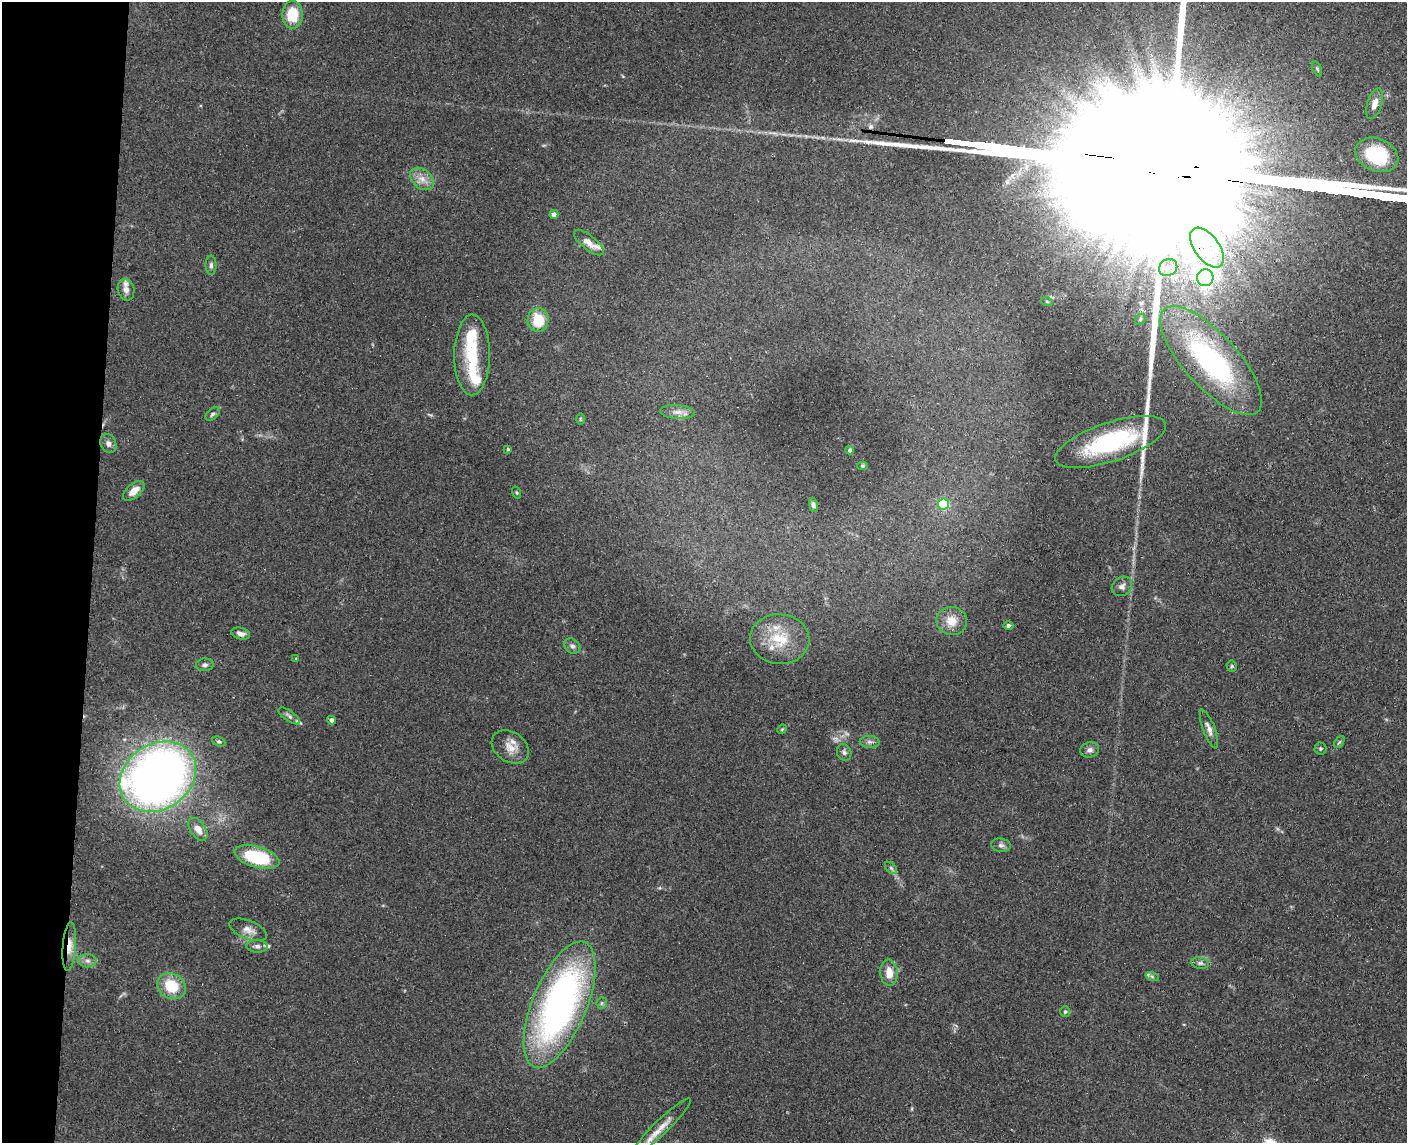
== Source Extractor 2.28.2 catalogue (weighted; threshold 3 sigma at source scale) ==
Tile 7 of 3 x 4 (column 1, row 3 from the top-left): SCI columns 165-1569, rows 1152-2292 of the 4654 x 4582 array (HDU 1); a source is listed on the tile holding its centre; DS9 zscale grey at full resolution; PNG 1409 x 1145 px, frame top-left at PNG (2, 2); each listed source drawn as its Kron ellipse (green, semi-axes under 4 px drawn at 4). Shown black and unused: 6% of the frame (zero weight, under 3 of 4 exposures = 6% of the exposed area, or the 3 px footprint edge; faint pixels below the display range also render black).
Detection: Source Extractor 2.28.2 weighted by HDU 2 'WHT'; one run over the whole footprint, this tile lists its part. Background 0.138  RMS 0.0068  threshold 0.0308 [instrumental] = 3 sigma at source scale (4.5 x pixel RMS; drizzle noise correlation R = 1.50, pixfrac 1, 0.05/0.05 arcsec/px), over >= 5 px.
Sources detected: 76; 1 too faint to see at this stretch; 2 long thin detections or spike segments (spike, bleed or trail) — neither listed nor drawn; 7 inside a brighter listed object's ellipse — not listed separately; the other 66 listed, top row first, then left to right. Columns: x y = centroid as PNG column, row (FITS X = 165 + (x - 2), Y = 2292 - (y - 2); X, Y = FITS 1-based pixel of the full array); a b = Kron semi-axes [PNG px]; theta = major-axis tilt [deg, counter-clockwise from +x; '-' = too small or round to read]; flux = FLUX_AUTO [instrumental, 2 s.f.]
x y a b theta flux
292 15 14 10 90 21
1317 69 8 4 -65 1.1
1375 104 16 7 72 5.2
1377 155 22 16 -23 38
422 179 13 9 -39 6.6
554 214 4 4 - 2.9
589 243 18 7 -39 5.4
1207 248 23 12 -54 20
211 265 10 5 -89 2
1168 268 9 8 - 5.3
1205 278 8 8 - 240
126 290 11 8 -78 4.2
1047 302 6 3 -20 0.74
1140 319 6 5 - 1.1
538 320 12 10 -84 18
472 355 40 18 90 30
1211 361 69 26 -48 140
677 412 17 6 -4 4.7
212 414 8 5 45 1.7
580 419 6 4 -89 0.68
1111 442 58 19 18 81
108 444 10 7 -66 3.2
508 449 4 3 - 1
850 450 4 4 - 1.7
863 466 5 4 - 1
134 491 13 7 40 7.6
517 493 6 3 -71 0.67
943 504 5 5 - 54
813 505 7 4 -78 2.1
1122 586 11 9 37 3.4
952 621 15 14 - 9.3
1008 625 5 4 - 2.3
241 634 10 6 -13 3.7
780 639 30 25 -5 27
572 646 8 7 - 2.5
296 658 4 3 - 0.59
205 665 9 6 5 2.3
1232 666 5 5 - 0.99
289 716 12 5 -35 2.2
332 720 4 4 - 3.1
782 729 5 4 - 0.76
1209 729 20 6 -69 4
219 742 7 4 -25 1.2
870 742 10 6 -3 2.2
1339 742 7 3 53 1
510 747 20 15 -34 9.1
1320 748 6 6 - 1.2
1090 750 9 7 14 2.5
844 752 8 7 - 2.1
158 777 40 32 35 520
198 829 13 7 -56 6.7
1001 845 10 6 -8 2.5
257 857 23 10 -16 47
891 868 7 4 -45 1.4
248 930 20 9 -21 5.9
257 946 11 6 -1 2.7
69 947 24 6 86 8.1
88 961 9 6 -1 2.7
1200 963 9 5 -9 2
889 973 13 8 -85 8.5
1152 976 7 4 -20 1.2
171 986 15 12 -28 24
602 1003 6 5 - 1.3
560 1005 67 27 68 270
1065 1012 5 4 - 1
662 1126 39 7 44 9.6
Overlapping masked pixels (flux is a lower limit): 2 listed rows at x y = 1211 361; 69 947